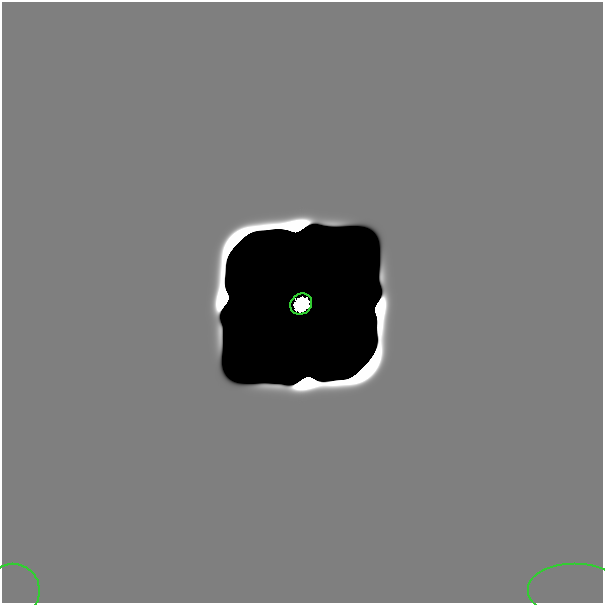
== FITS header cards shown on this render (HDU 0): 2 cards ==
NAXIS1  =                  601
NAXIS2  =                  601

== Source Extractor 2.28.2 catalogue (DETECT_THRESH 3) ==
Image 601 x 601 px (HDU 0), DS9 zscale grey, 1 PNG px = 1 image px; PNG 605 x 605 px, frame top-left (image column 1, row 601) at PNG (2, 2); each listed source drawn as its Kron ellipse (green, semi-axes under 4 px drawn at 4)
Background 0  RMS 5.8e-34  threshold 1.74e-33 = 3 sigma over >= 5 px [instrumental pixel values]
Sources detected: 10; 7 with non-positive FLUX_AUTO (blend fragments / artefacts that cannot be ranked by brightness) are neither listed nor drawn; the other 3 listed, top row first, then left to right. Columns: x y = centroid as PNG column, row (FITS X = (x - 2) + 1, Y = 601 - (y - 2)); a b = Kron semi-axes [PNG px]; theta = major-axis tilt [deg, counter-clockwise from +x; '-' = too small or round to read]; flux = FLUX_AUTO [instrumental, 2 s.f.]
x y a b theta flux
301 304 11 10 - 8.2e+00
13 591 27 26 - 2.4e-18
575 591 47 27 0 5.9e-17
At the frame edge (FLAGS 8, measured only in part): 2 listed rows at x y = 13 591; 575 591
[7 non-positive-flux detections neither listed nor drawn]